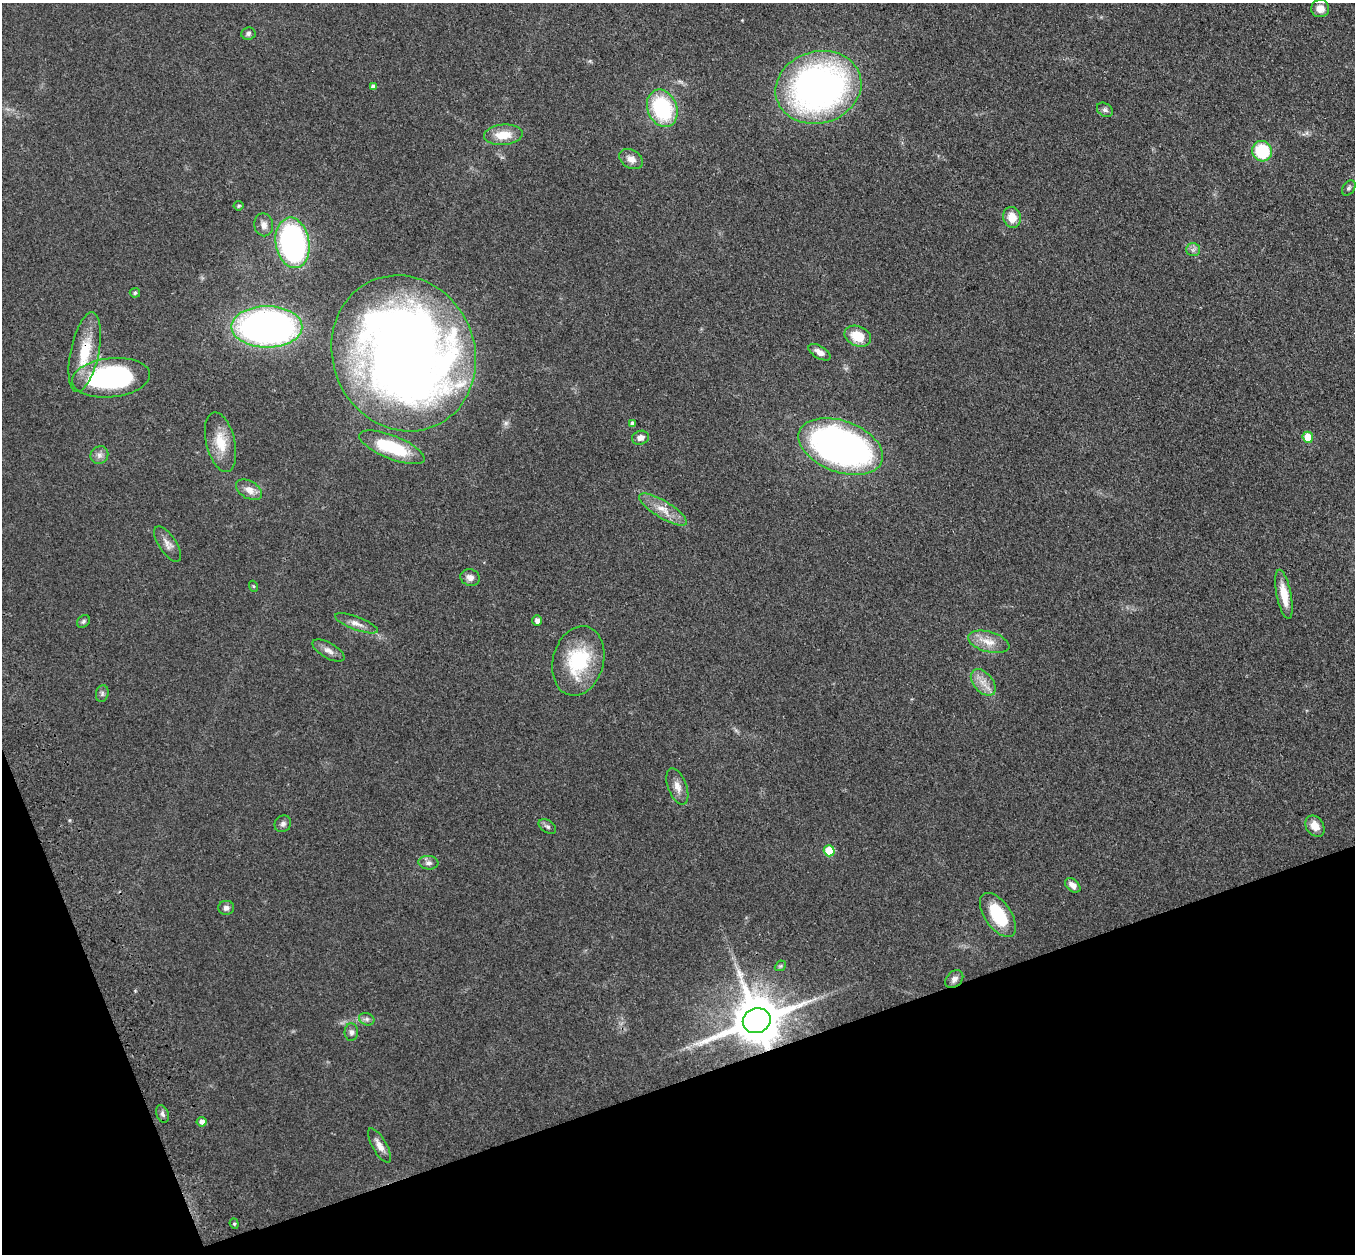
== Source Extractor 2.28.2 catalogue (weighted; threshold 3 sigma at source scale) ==
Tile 14 of 4 x 4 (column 2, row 4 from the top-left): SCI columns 1466-2818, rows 195-1446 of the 5635 x 5524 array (HDU 1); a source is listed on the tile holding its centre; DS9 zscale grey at full resolution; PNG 1357 x 1256 px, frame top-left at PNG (2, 3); each listed source drawn as its Kron ellipse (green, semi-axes under 4 px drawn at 4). Shown black and unused: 17% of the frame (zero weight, under 3 of 4 exposures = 6% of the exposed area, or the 3 px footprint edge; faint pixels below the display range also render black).
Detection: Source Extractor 2.28.2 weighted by HDU 2 'WHT'; one run over the whole footprint, this tile lists its part. Background 0.113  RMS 0.007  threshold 0.0313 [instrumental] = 3 sigma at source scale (4.5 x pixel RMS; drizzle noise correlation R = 1.50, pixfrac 1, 0.05/0.05 arcsec/px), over >= 5 px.
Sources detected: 63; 1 inside a brighter object's white glare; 1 long thin detection or spike segment (spike, bleed or trail) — neither listed nor drawn; the other 61 listed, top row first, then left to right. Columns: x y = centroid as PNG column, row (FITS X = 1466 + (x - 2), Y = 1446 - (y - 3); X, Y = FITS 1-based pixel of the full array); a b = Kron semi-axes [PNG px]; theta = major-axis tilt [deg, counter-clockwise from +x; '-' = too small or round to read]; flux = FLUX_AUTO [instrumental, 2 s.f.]
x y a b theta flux
1320 9 9 8 - 5.8
248 33 7 6 - 2
373 87 4 4 - 2.8
818 87 43 36 16 290
662 108 19 14 -68 62
1105 110 8 6 -35 2
503 135 19 10 5 13
1262 151 10 9 - 34
631 159 13 9 -31 5.1
1349 188 8 5 54 1.5
239 206 5 5 - 1.1
1012 217 10 8 -72 9.8
264 225 11 9 -79 4.3
293 243 25 17 -80 160
1193 250 7 6 - 2.1
135 293 5 5 - 1.5
267 327 35 21 0 320
858 336 14 10 -23 15
85 352 40 14 78 26
819 352 12 6 -31 4.8
404 353 79 71 -66 840
111 378 39 19 6 120
632 424 4 4 - 2.3
1308 437 5 5 - 15
640 438 9 7 16 3.8
220 442 30 14 -76 17
392 447 35 11 -22 38
841 447 44 25 -20 280
99 455 9 8 - 3.2
249 490 14 8 -30 6
663 509 27 8 -31 9.9
168 544 20 9 -56 5
470 577 10 8 -16 4.2
253 586 5 3 - 0.75
1284 594 25 7 -79 13
83 621 7 5 46 1.4
537 621 5 5 - 2.7
356 623 23 6 -20 5.3
989 642 21 10 -15 9.3
328 650 18 7 -30 4.6
578 661 35 25 75 47
983 682 15 9 -49 7.4
102 694 8 6 76 1.8
677 787 19 9 -70 5.8
283 824 9 7 45 2.5
547 826 9 6 -31 1.9
1315 826 11 8 -56 7.8
829 851 5 5 - 26
428 863 10 7 -5 2.8
1073 885 9 6 -41 4.4
226 908 8 7 - 2.6
998 915 25 13 -55 32
780 966 6 4 43 0.88
954 979 10 7 44 3
367 1019 8 6 -21 2.1
757 1021 14 12 21 4000
351 1032 9 7 86 2.5
162 1114 9 6 -69 2.1
202 1122 5 5 - 3
379 1146 19 7 -60 5.4
234 1224 5 4 - 1.1
Overlapping masked pixels (flux is a lower limit): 2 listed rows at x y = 85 352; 757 1021